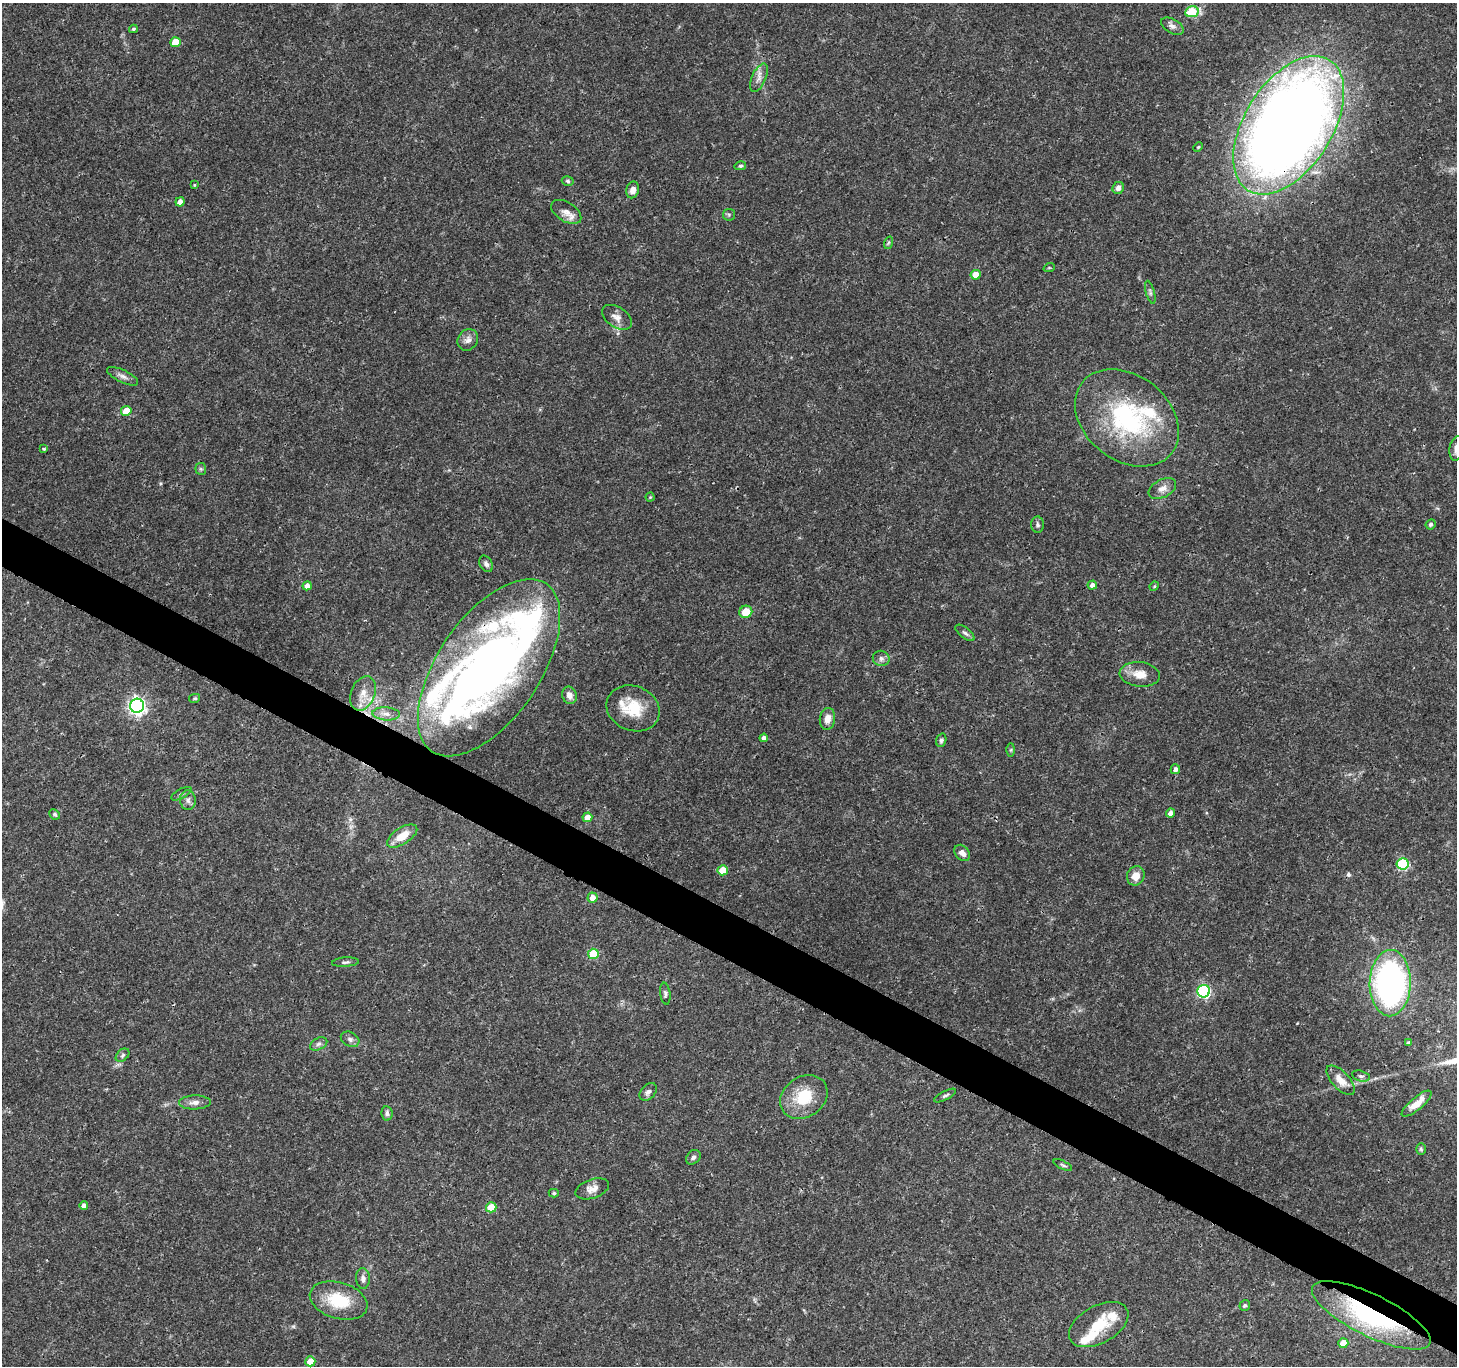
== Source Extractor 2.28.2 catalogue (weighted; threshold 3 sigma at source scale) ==
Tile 6 of 4 x 4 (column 2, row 2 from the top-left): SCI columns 1461-2915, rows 2925-4288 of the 5834 x 5916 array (HDU 1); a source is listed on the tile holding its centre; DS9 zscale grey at full resolution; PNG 1459 x 1368 px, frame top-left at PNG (2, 3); each listed source drawn as its Kron ellipse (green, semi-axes under 4 px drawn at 4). Shown black and unused: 4% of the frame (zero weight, under 3 of 4 exposures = <1% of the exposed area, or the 3 px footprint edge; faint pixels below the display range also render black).
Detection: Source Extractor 2.28.2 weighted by HDU 2 'WHT'; one run over the whole footprint, this tile lists its part. Background 0.0345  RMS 0.0022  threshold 0.00979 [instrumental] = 3 sigma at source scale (4.5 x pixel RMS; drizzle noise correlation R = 1.50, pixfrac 1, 0.0396/0.0396 arcsec/px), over >= 5 px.
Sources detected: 104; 3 inside a brighter object's white glare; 1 cosmic-ray / hot-pixel residue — neither listed nor drawn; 7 inside a brighter listed object's ellipse — not listed separately; the other 93 listed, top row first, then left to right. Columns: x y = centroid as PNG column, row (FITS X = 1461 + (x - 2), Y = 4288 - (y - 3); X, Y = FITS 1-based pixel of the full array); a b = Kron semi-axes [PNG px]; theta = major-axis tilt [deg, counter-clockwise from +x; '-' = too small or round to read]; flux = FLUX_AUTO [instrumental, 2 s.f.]
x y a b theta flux
1192 12 7 5 10 10
1172 26 12 7 -30 0.96
133 29 4 3 - 0.33
175 42 5 5 - 3.5
759 78 15 7 66 1.4
1289 125 77 44 58 370
1198 147 5 4 - 0.25
740 166 6 4 15 0.38
568 181 6 4 -17 0.37
194 185 4 3 - 0.21
1118 188 6 5 - 1.1
633 190 8 6 76 1.4
180 202 5 4 - 1.6
566 212 17 9 -33 1.8
729 215 6 5 - 0.37
888 243 6 4 71 0.34
1049 268 6 3 18 0.21
976 275 5 5 - 3.4
1150 292 12 4 -74 0.47
617 317 17 10 -34 1.7
468 340 11 9 54 1.2
123 376 17 6 -25 1.1
126 411 5 5 - 3.5
1127 418 57 42 -38 31
44 449 4 3 - 0.29
1456 449 12 7 81 1.1
201 469 6 5 - 0.32
1162 489 15 9 28 1.6
650 497 4 4 - 0.2
1431 524 5 4 - 0.4
1037 525 8 6 -87 0.53
486 564 9 6 -61 0.73
1092 585 4 4 - 0.99
307 586 5 4 - 1.2
1154 586 5 4 - 0.25
746 612 6 6 - 4
965 633 11 5 -38 0.64
881 658 8 7 - 0.78
489 668 101 51 56 140
1140 674 20 12 -6 3.1
363 693 18 12 68 3
569 695 9 7 -69 1.5
195 698 5 4 - 0.3
137 706 7 7 - 78
633 708 27 22 -22 7.1
386 714 14 6 -4 1.4
827 719 11 7 81 1.7
764 738 4 4 - 0.86
941 740 7 5 74 0.46
1011 750 6 4 89 0.3
1175 769 5 5 - 0.76
181 794 11 5 28 0.58
188 800 10 8 -87 0.97
1170 813 4 4 - 1.4
55 814 5 4 - 0.39
587 817 5 4 - 1.7
402 836 17 8 33 3.5
962 853 9 6 -48 1.2
1402 864 6 5 - 17
723 870 5 5 - 4.4
1136 876 10 8 68 2.1
592 898 5 5 - 1.6
593 954 5 5 - 8.6
345 962 13 4 4 0.58
1390 983 33 20 89 70
1204 991 6 6 - 33
665 994 11 5 -83 0.52
350 1039 10 7 -29 0.78
1409 1043 4 3 - 0.46
319 1044 9 6 26 0.63
122 1055 8 5 43 0.5
1361 1076 9 5 -15 0.61
1340 1080 18 8 -47 2.6
648 1092 10 7 47 0.84
945 1096 12 4 28 0.51
804 1097 25 20 35 7.7
195 1102 16 7 2 1.3
1417 1104 18 6 40 2.9
387 1113 7 5 -80 0.66
1421 1149 6 5 - 0.37
693 1157 8 6 47 0.71
1063 1165 10 3 -25 0.38
592 1189 17 9 19 1.7
554 1193 5 4 - 0.3
84 1206 4 4 - 1.1
491 1207 5 5 - 4
363 1279 10 7 -89 0.96
339 1300 29 18 -17 8.6
1245 1305 6 5 - 0.5
1371 1315 65 21 -26 37
1099 1325 32 19 29 7
1343 1343 5 5 - 2.8
310 1361 5 5 - 3
Overlapping masked pixels (flux is a lower limit): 4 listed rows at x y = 1289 125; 489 668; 386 714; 1371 1315
Isophote crosses this tile's border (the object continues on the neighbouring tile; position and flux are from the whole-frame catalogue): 1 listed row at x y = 1456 449